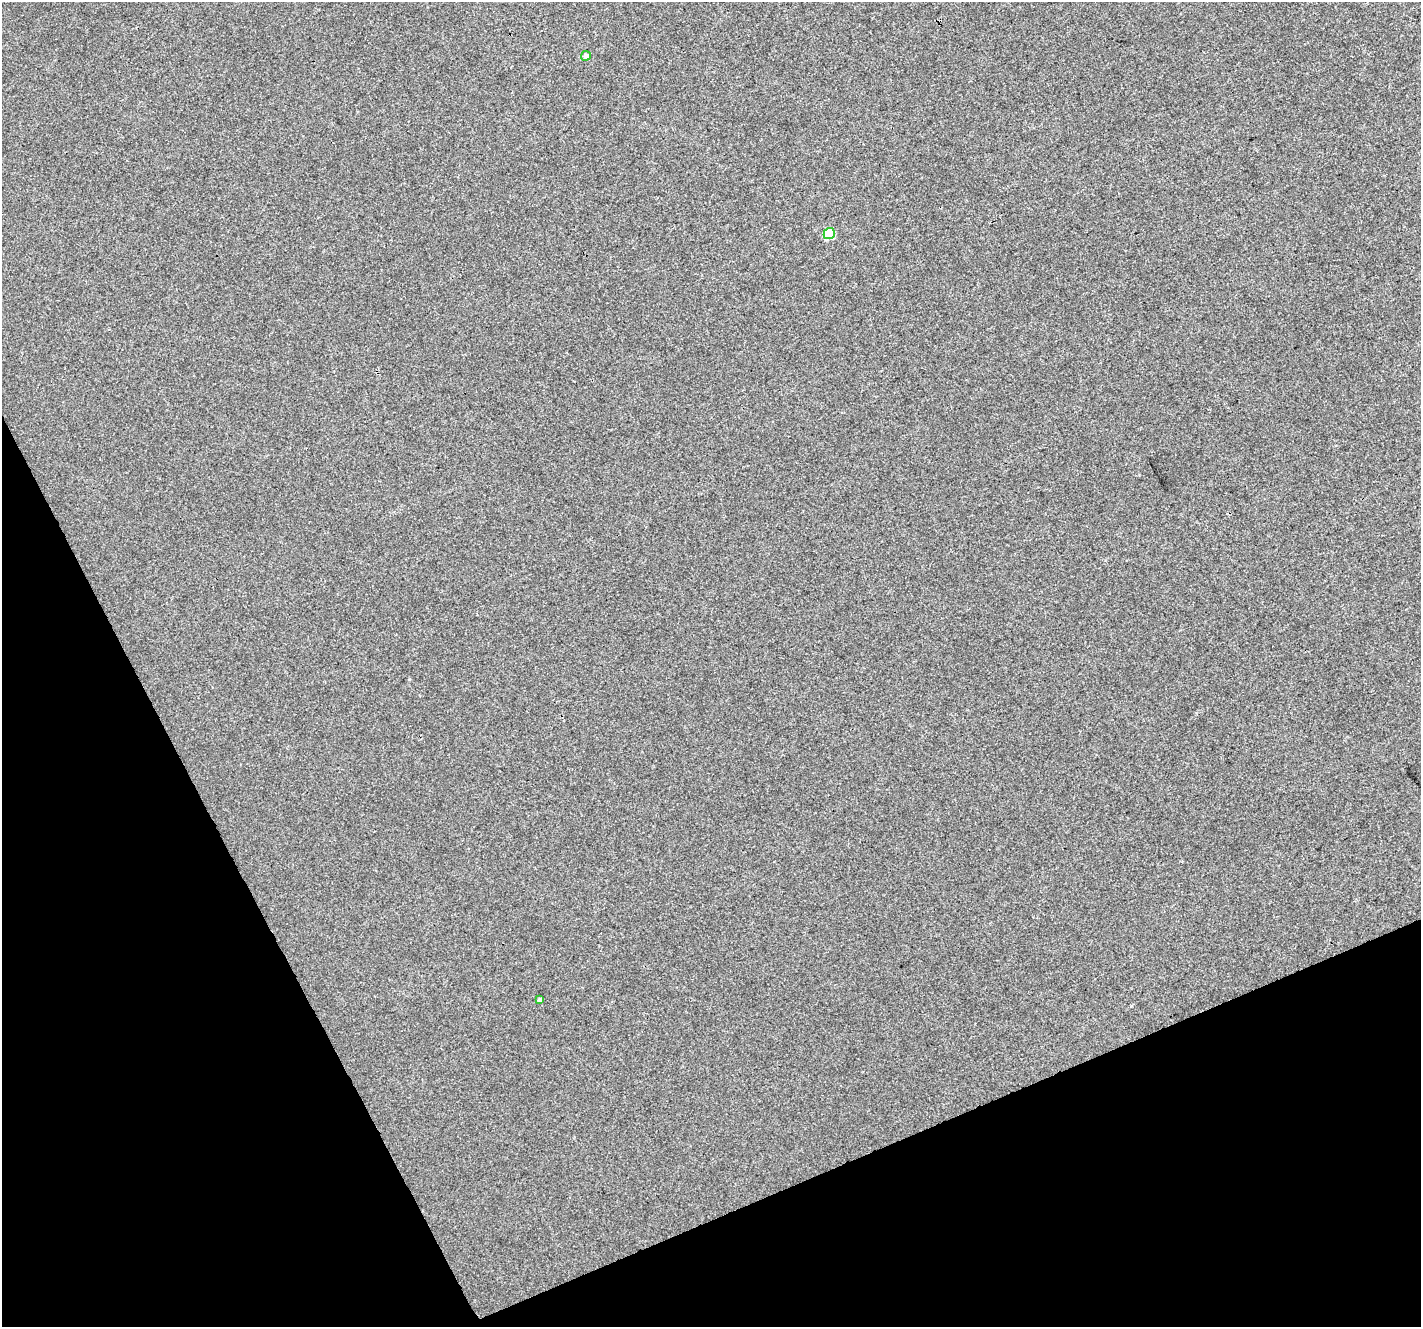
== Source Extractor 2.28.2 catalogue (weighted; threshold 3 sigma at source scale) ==
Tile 14 of 4 x 4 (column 2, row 4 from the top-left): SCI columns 1421-2839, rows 152-1476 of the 5679 x 5544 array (HDU 1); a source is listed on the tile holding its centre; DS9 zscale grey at full resolution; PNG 1423 x 1329 px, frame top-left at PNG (2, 2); each listed source drawn as its Kron ellipse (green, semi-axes under 4 px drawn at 4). Shown black and unused: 22% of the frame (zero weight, under 3 of 4 exposures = <1% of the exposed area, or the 3 px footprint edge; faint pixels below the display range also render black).
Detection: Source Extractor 2.28.2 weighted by HDU 2 'WHT'; one run over the whole footprint, this tile lists its part. Background 0.00276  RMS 0.0037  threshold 0.0166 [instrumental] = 3 sigma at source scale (4.5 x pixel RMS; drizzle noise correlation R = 1.50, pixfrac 1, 0.0396/0.0396 arcsec/px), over >= 5 px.
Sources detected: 4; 1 cosmic-ray / hot-pixel residue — neither listed nor drawn; the other 3 listed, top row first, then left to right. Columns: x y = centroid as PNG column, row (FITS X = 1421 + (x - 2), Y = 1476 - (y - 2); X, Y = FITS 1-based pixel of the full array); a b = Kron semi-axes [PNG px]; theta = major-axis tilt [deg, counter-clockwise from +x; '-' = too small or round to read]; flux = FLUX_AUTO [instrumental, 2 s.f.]
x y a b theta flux
586 56 5 5 - 1.7
829 234 5 5 - 17
540 1000 4 4 - 0.85